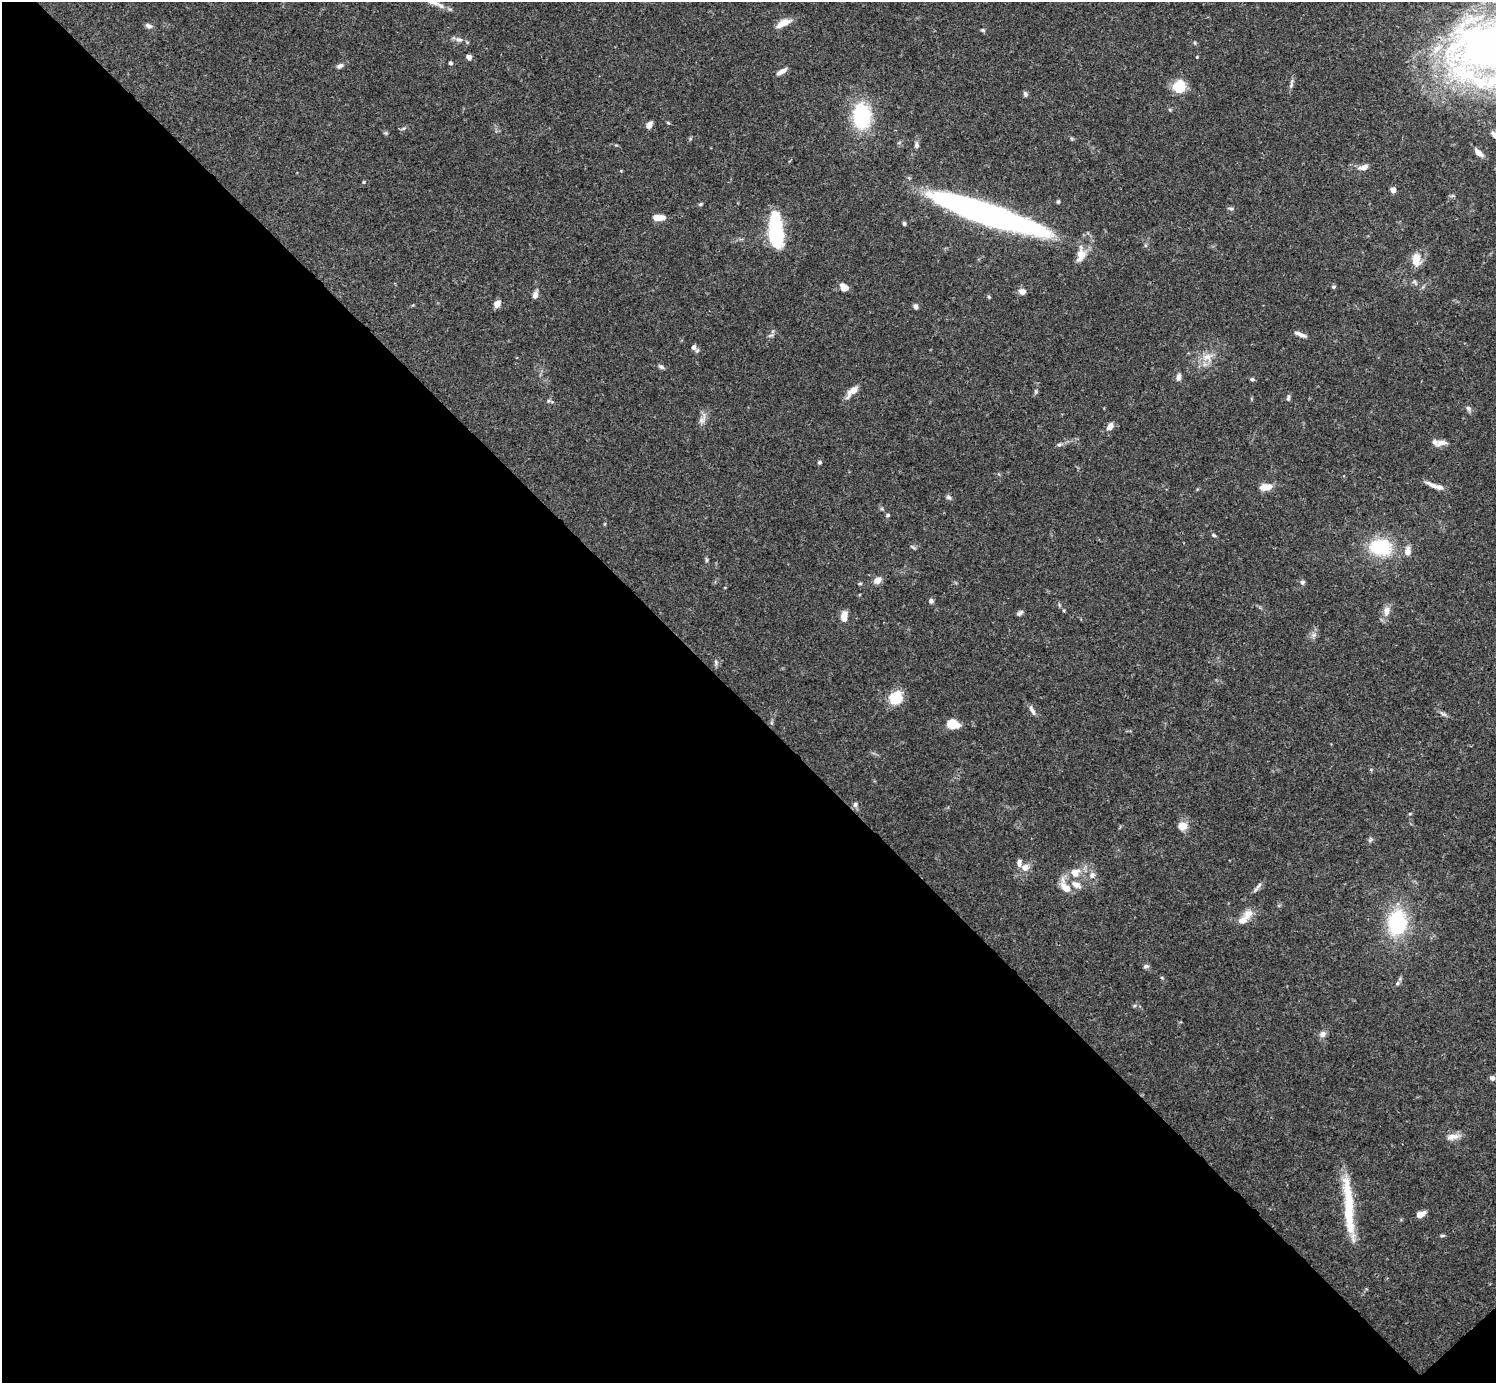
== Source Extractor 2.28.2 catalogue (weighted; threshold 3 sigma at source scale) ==
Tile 14 of 4 x 4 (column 2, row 4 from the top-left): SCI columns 1496-2989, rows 158-1538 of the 5982 x 5981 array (HDU 1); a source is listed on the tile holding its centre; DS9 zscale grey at full resolution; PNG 1498 x 1385 px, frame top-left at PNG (2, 2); no overlay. Shown black and unused: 49% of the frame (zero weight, under 3 of 4 exposures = <1% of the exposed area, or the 3 px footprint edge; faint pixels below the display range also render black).
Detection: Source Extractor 2.28.2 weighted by HDU 2 'WHT'; one run over the whole footprint, this tile lists its part. Background 0.0696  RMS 0.0032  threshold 0.0143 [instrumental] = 3 sigma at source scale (4.5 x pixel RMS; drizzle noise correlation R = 1.50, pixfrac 1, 0.05/0.05 arcsec/px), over >= 5 px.
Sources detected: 102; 1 inside a brighter object's white glare — not listed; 5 inside a brighter listed object's ellipse — not listed separately; the other 96 listed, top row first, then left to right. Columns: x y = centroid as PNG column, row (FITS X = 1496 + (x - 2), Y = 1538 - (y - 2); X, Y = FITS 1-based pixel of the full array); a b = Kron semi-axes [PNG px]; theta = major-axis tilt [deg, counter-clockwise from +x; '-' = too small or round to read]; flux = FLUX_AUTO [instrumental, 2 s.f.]
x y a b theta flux
783 23 16 7 27 4
148 26 10 6 -25 1
982 30 5 5 - 0.44
459 39 11 7 -16 1.4
469 57 5 5 - 1.5
1197 57 3 3 - 0.23
450 63 5 4 - 0.56
340 66 8 5 32 1
781 71 13 5 32 1.8
1469 76 99 24 -26 42
1291 85 9 5 73 0.81
1179 87 13 11 57 8.8
1025 94 7 5 -63 0.78
862 116 31 21 -88 21
668 123 5 3 - 0.34
649 124 8 6 62 1.5
916 145 8 6 -82 0.9
1479 153 14 6 -45 2.1
1364 167 11 7 15 2
621 171 4 3 - 0.26
364 182 4 4 - 0.35
1393 190 4 4 - 2.9
1058 201 5 4 - 0.42
700 204 6 4 27 0.47
1230 208 9 3 -5 0.57
985 213 105 19 -19 120
658 218 11 5 -1 4.5
904 223 5 4 - 0.56
776 232 30 11 -86 34
1081 255 24 12 79 4.3
1416 260 17 11 -89 4.1
844 287 9 7 -40 3
1334 287 6 4 2 0.46
1022 291 7 6 - 2
535 295 7 6 - 1.6
989 297 5 3 - 0.35
497 304 9 6 54 2
915 306 7 5 -81 0.88
1300 334 15 4 -22 1.5
770 335 9 3 21 0.53
693 347 7 6 - 1.4
1207 357 16 11 18 3.8
661 367 8 5 -22 0.81
1178 377 9 6 79 1.4
1252 379 6 4 -11 0.55
852 391 19 7 47 2.9
1288 398 9 4 85 0.74
549 401 5 5 - 0.52
1468 408 7 6 - 0.88
702 419 17 6 54 1.7
1110 426 11 7 58 1.8
1442 443 17 7 14 2
1059 444 7 5 31 0.65
819 462 5 5 - 0.5
1432 485 19 6 -25 2.3
1266 487 13 7 7 4
948 497 7 5 -16 0.67
888 515 6 4 27 0.46
1214 535 6 4 -28 0.47
913 547 10 2 -35 0.38
1381 547 22 16 -5 18
1407 551 12 8 86 2
706 560 6 4 89 0.45
877 580 8 6 32 2.4
1302 582 5 5 - 0.75
860 584 5 3 - 0.36
931 601 6 6 - 0.87
1386 611 15 8 86 2.3
1020 613 9 5 35 0.8
844 616 11 7 81 2.9
716 662 8 4 -81 0.61
896 697 16 13 48 7.7
1032 710 16 5 -63 1.2
1443 714 11 5 -29 0.97
952 724 10 7 -15 7.8
1371 769 5 3 - 0.32
855 804 7 6 - 0.98
1410 814 6 3 20 0.33
1182 826 12 10 2 2.7
1025 867 10 9 - 2.3
1075 872 12 11 - 3.9
1092 875 9 7 72 1.4
1076 885 15 9 -26 2.5
1259 885 15 4 46 1.1
1066 887 19 9 -59 4.3
1248 914 15 11 52 3.1
1397 923 23 17 81 26
1146 966 8 5 9 0.7
1162 978 5 3 - 0.3
1397 983 6 4 67 0.56
1323 1034 9 8 - 1.5
1492 1078 5 5 - 1
1453 1137 19 7 10 2.5
1349 1209 57 12 -89 17
1420 1214 8 5 24 3
1442 1236 8 4 1 0.44
Isophote crosses this tile's border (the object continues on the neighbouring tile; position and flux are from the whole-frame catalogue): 1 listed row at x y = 1469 76